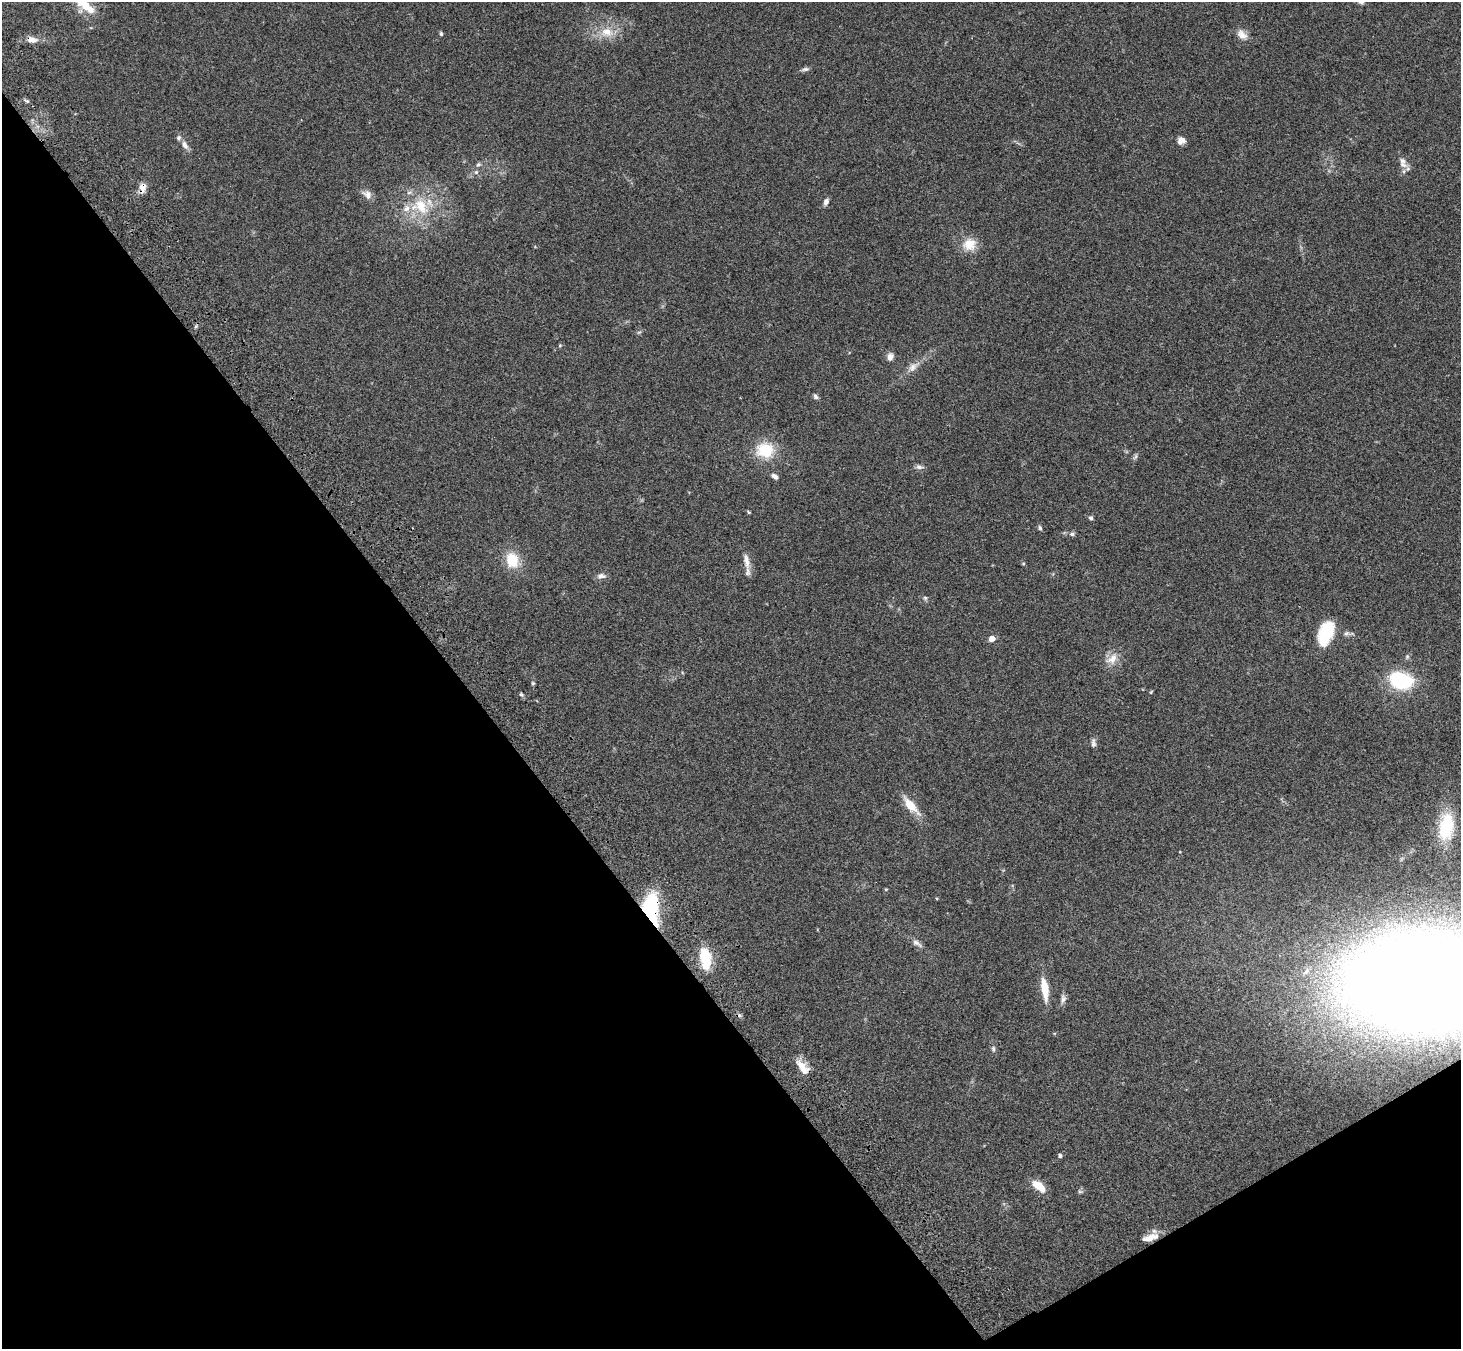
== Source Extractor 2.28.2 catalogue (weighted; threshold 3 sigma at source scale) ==
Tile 14 of 4 x 4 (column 2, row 4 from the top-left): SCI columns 1565-3023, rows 372-1718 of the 6043 x 5998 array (HDU 1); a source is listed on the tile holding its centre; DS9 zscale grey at full resolution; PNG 1463 x 1351 px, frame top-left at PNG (2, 2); no overlay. Shown black and unused: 35% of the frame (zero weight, under 3 of 4 exposures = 6% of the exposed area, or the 3 px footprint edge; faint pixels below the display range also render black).
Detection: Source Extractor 2.28.2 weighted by HDU 2 'WHT'; one run over the whole footprint, this tile lists its part. Background 0.0413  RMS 0.005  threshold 0.0225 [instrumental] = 3 sigma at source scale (4.5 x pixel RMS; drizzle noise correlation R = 1.50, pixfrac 1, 0.05/0.05 arcsec/px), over >= 5 px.
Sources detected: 68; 1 too faint to see at this stretch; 1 inside a brighter object's white glare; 1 cosmic-ray / hot-pixel residue — not listed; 4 inside a brighter listed object's ellipse — not listed separately; the other 61 listed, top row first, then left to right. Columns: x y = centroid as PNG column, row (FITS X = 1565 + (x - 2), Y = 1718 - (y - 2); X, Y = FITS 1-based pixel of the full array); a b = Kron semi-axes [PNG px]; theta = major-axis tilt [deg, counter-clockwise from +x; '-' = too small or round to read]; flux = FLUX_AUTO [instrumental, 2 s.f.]
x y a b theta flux
86 6 21 12 24 7.3
607 32 21 14 -11 9.5
441 34 6 4 -74 0.75
1242 35 16 10 -42 4
32 40 16 9 -10 3.8
805 69 11 5 9 1.4
27 101 7 5 -17 1
1181 141 10 9 - 2.8
185 145 12 7 -59 2.7
1403 163 19 10 -59 3.9
478 165 8 6 35 1.2
476 172 6 6 - 1.1
142 188 14 8 80 3.7
367 194 15 10 -39 3.2
826 202 9 6 69 1.9
421 206 29 19 -51 19
969 244 14 12 15 9.9
196 326 6 4 47 0.74
639 332 7 4 35 0.77
560 345 5 5 - 0.58
890 357 9 7 78 2.8
913 367 22 10 38 4.8
816 396 7 5 -46 1.3
765 450 18 16 -4 19
1135 457 9 5 63 1.1
919 467 12 6 -4 1.8
775 476 9 5 -30 2.1
749 512 5 3 - 0.59
1091 518 5 5 - 1
1040 528 8 4 -75 0.92
1072 534 8 5 1 1.2
512 560 21 16 -71 13
746 561 25 8 -78 4.6
1023 564 5 4 - 0.51
601 576 12 7 6 2.2
925 598 6 5 - 0.91
1326 633 24 13 69 24
1347 633 10 7 9 1.5
992 639 5 4 - 5.6
1112 659 20 12 43 6
1402 681 12 9 13 52
533 683 5 4 - 0.63
1151 692 6 3 54 0.47
521 694 5 5 - 0.72
1093 743 13 6 -88 1.7
911 805 28 9 -48 8.6
1446 827 40 21 83 26
886 889 4 3 - 0.48
651 909 31 15 -87 45
917 943 16 7 -33 2.6
705 958 29 14 -81 16
1306 971 15 8 46 3.9
1426 983 90 49 3 2300
1044 989 26 8 -82 10
1063 999 14 7 83 2
993 1049 9 5 -83 1.3
801 1066 21 11 -31 6.2
1060 1156 4 4 - 1.1
1039 1186 16 8 -39 8.1
1080 1191 8 4 -22 0.86
1150 1237 21 8 18 5.7
Overlapping masked pixels (flux is a lower limit): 3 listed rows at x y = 32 40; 142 188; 651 909
Isophote crosses this tile's border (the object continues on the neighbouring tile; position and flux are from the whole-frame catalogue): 1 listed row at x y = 1426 983